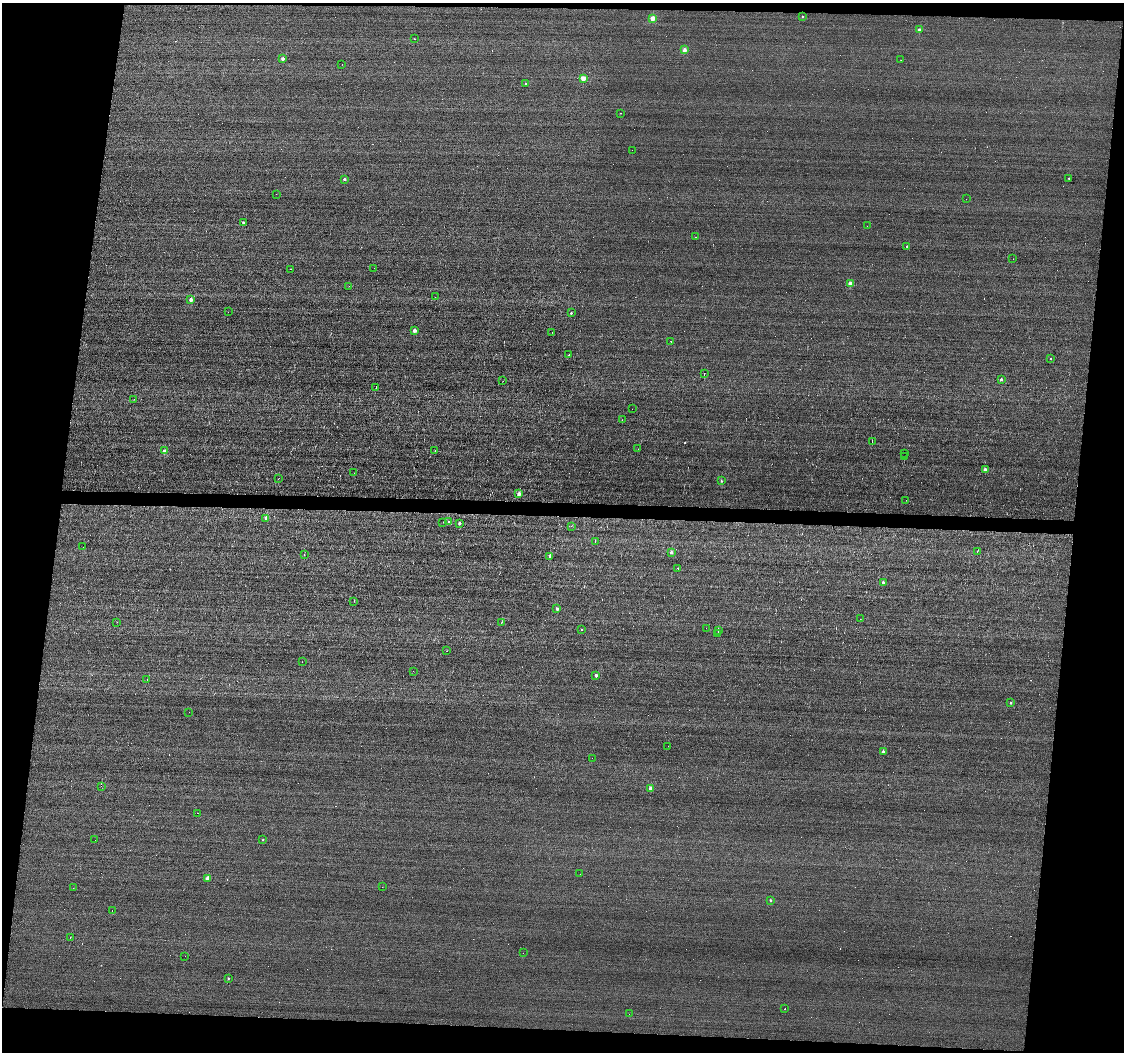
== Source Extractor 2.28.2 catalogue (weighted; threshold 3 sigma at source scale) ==
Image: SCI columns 1-4486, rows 100-4298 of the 4486 x 4506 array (HDU 1 of 3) = the unmasked area's bounding box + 8 px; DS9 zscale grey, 4 x 4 block average (1 PNG px = mean of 4 x 4 image px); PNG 1126 x 1054 px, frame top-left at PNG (2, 3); each listed source drawn as its Kron ellipse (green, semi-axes under 4 px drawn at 4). Shown black and unused: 14% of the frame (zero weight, under 3 of 4 exposures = <1% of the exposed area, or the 3 px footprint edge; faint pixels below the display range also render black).
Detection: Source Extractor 2.28.2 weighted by HDU 2 'WHT'. Background 0.00709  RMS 0.05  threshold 0.225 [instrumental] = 3 sigma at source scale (4.5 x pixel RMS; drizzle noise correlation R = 1.50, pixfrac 1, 0.05/0.05 arcsec/px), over >= 5 px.
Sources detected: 192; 4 too faint to see at this stretch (4 x 4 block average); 86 cosmic-ray / hot-pixel residue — neither listed nor drawn; the other 102 listed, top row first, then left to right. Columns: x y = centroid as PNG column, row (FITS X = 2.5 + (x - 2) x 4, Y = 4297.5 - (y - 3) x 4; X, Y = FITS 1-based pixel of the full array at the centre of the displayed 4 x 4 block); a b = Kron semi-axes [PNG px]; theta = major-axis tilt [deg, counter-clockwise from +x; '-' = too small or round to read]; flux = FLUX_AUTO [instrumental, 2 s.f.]
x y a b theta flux
802 16 2 2 - 30
653 18 2 2 - 880
919 30 2 2 - 370
414 39 2 2 - 12
684 50 2 2 - 510
283 58 2 2 - 350
901 60 2 2 - 4.7
342 64 2 2 - 4.4
583 78 2 2 - 830
526 84 2 2 - 160
621 113 2 2 - 18
632 150 2 2 - 4.6
1069 178 2 2 - 52
344 179 2 2 - 200
276 194 2 2 - 4.9
966 199 2 2 - 6.2
243 222 2 2 - 140
867 226 2 2 - 3.7
695 237 2 2 - 9.6
907 246 2 2 - 78
1013 259 2 2 - 4.2
374 268 2 2 - 4.6
290 269 2 2 - 10
850 283 2 2 - 590
349 286 2 2 - 3.6
435 297 2 2 - 3.2
190 300 2 2 - 350
228 312 2 2 - 9.4
571 313 2 2 - 110
415 330 2 2 - 510
552 332 2 2 - 4
671 341 2 2 - 9
569 355 2 2 - 55
1051 358 2 2 - 17
704 374 2 2 - 9.6
1001 379 2 2 - 220
503 381 2 2 - 3.8
376 387 4 2 - 19
134 399 2 2 - 3.8
632 409 2 2 - 9
622 420 2 2 - 8.4
872 441 3 2 - 14
638 449 2 2 - 5.3
435 450 2 2 - 4.3
164 451 2 2 - 570
905 453 2 2 - 13
904 457 4 2 - 14
985 469 2 2 - 380
354 473 2 2 - 3.5
278 478 2 2 - 5.2
721 481 2 2 - 90
519 493 2 2 - 470
906 500 2 2 - 3.5
266 518 2 2 - 440
449 521 2 2 - 47
443 522 2 2 - 8.8
459 524 2 2 - 160
571 526 2 2 - 3.4
595 541 3 2 - 8.6
83 547 2 2 - 3.4
977 551 2 2 - 9.9
671 553 2 2 - 300
304 554 2 2 - 17
550 556 2 2 - 260
678 568 2 2 - 23
883 583 2 2 - 210
354 601 2 2 - 4.2
557 609 2 2 - 240
860 619 2 2 - 4.2
117 622 2 2 - 6.1
501 623 3 2 - 15
706 628 2 2 - 4.1
581 630 2 2 - 80
718 631 3 2 - 14
718 634 2 2 - 9.3
447 651 2 2 - 5.9
302 662 2 2 - 5.2
413 671 2 2 - 7.6
596 675 2 2 - 320
147 680 2 2 - 4.9
1011 703 2 2 - 110
189 712 2 2 - 15
668 746 2 2 - 6.5
883 752 2 2 - 310
592 758 2 2 - 6.1
101 786 2 2 - 8.8
650 788 2 2 - 500
197 813 2 2 - 38
95 840 2 2 - 4.8
263 840 2 2 - 38
580 874 2 2 - 5
208 878 2 2 - 500
382 887 2 2 - 3.8
73 888 2 2 - 8.7
770 900 2 2 - 130
112 910 2 2 - 9.9
70 937 2 2 - 9.5
523 953 2 2 - 5.1
185 956 2 2 - 11
228 978 2 2 - 56
785 1009 2 2 - 15
629 1014 2 2 - 2.9
Diffuse or blended objects may show on this block-average render without a row.